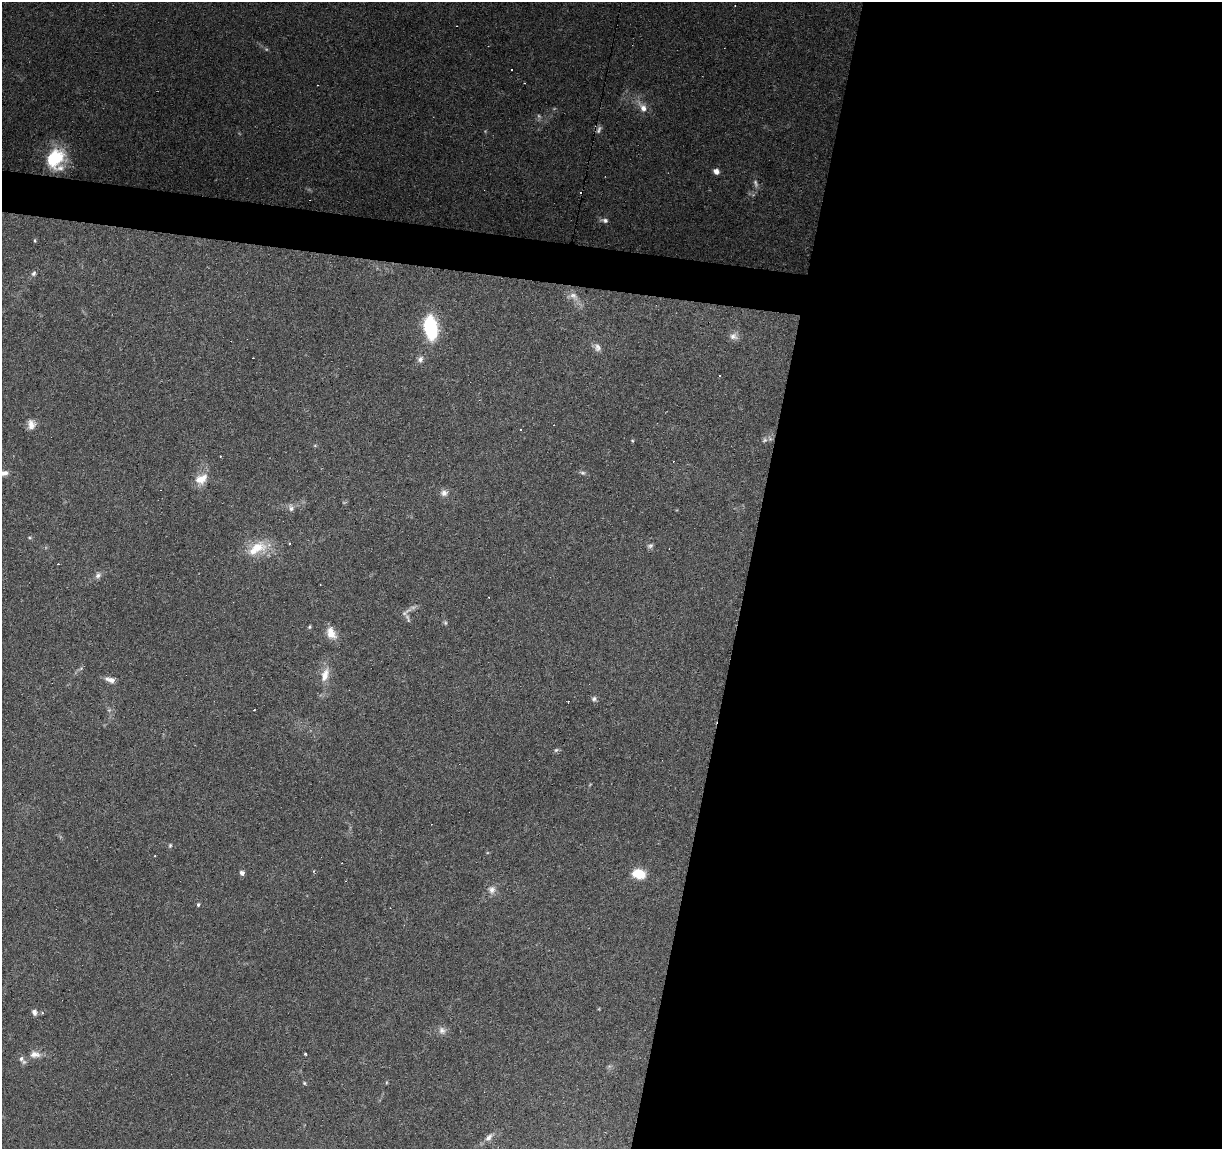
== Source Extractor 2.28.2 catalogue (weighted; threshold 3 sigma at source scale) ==
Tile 12 of 4 x 4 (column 4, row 3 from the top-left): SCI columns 3666-4885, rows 1429-2575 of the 4885 x 5090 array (HDU 1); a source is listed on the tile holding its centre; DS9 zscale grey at full resolution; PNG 1224 x 1151 px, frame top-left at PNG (2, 2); no overlay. Shown black and unused: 41% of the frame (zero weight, under 3 of 6 exposures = <1% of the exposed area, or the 3 px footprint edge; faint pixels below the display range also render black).
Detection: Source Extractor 2.28.2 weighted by HDU 2 'WHT'; one run over the whole footprint, this tile lists its part. Background 0.0705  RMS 0.0045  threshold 0.0185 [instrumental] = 3 sigma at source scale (4.09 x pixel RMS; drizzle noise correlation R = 1.36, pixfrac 0.8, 0.0396/0.0396 arcsec/px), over >= 5 px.
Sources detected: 75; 5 too faint to see at this stretch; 21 cosmic-ray / hot-pixel residue — not listed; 1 inside a brighter listed object's ellipse — not listed separately; the other 48 listed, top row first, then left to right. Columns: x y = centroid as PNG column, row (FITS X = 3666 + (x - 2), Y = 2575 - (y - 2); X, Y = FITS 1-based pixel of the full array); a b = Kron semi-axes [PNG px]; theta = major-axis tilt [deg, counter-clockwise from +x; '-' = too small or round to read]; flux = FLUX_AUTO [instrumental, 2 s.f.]
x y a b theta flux
643 107 18 9 -53 4.2
599 130 11 5 64 1.4
55 158 24 19 48 22
716 171 6 5 - 2.4
605 220 9 6 -5 1.4
35 240 6 3 -82 0.41
34 273 8 6 57 1
573 296 20 13 -22 5.8
430 327 17 9 -79 39
734 336 13 9 -15 2.4
597 347 12 9 -62 2.1
420 359 9 7 60 1.7
31 424 12 9 -82 3.2
520 429 3 2 - 0.43
632 440 5 3 - 0.38
764 440 7 6 - 1.1
220 456 2 2 - 0.37
4 473 11 6 4 2.1
582 473 9 5 -16 1
201 479 18 12 34 6
444 493 10 9 - 2.2
291 508 10 8 -68 1.8
30 538 6 3 -19 0.48
289 544 3 2 - 0.47
650 546 8 6 43 1.1
257 548 31 15 27 12
98 575 9 7 55 1.6
408 618 14 4 -67 1
445 623 5 5 - 0.66
309 627 6 4 73 0.55
331 633 15 10 -66 5.1
81 668 6 4 45 0.67
325 675 21 9 71 5.3
110 680 14 7 -17 2.5
594 699 7 6 - 1.1
556 750 6 5 - 0.75
170 845 6 4 71 0.62
242 873 6 5 - 1.4
639 874 12 9 -16 11
492 890 11 9 -83 2.6
198 904 5 5 - 0.69
34 1012 8 6 -65 1.7
442 1030 11 9 -56 2.2
35 1054 16 9 -3 3.6
305 1054 3 3 - 0.46
21 1059 9 7 -73 1.7
304 1083 5 4 - 0.51
489 1137 13 7 53 2.4
Isophote crosses this tile's border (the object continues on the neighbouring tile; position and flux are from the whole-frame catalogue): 1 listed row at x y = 4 473